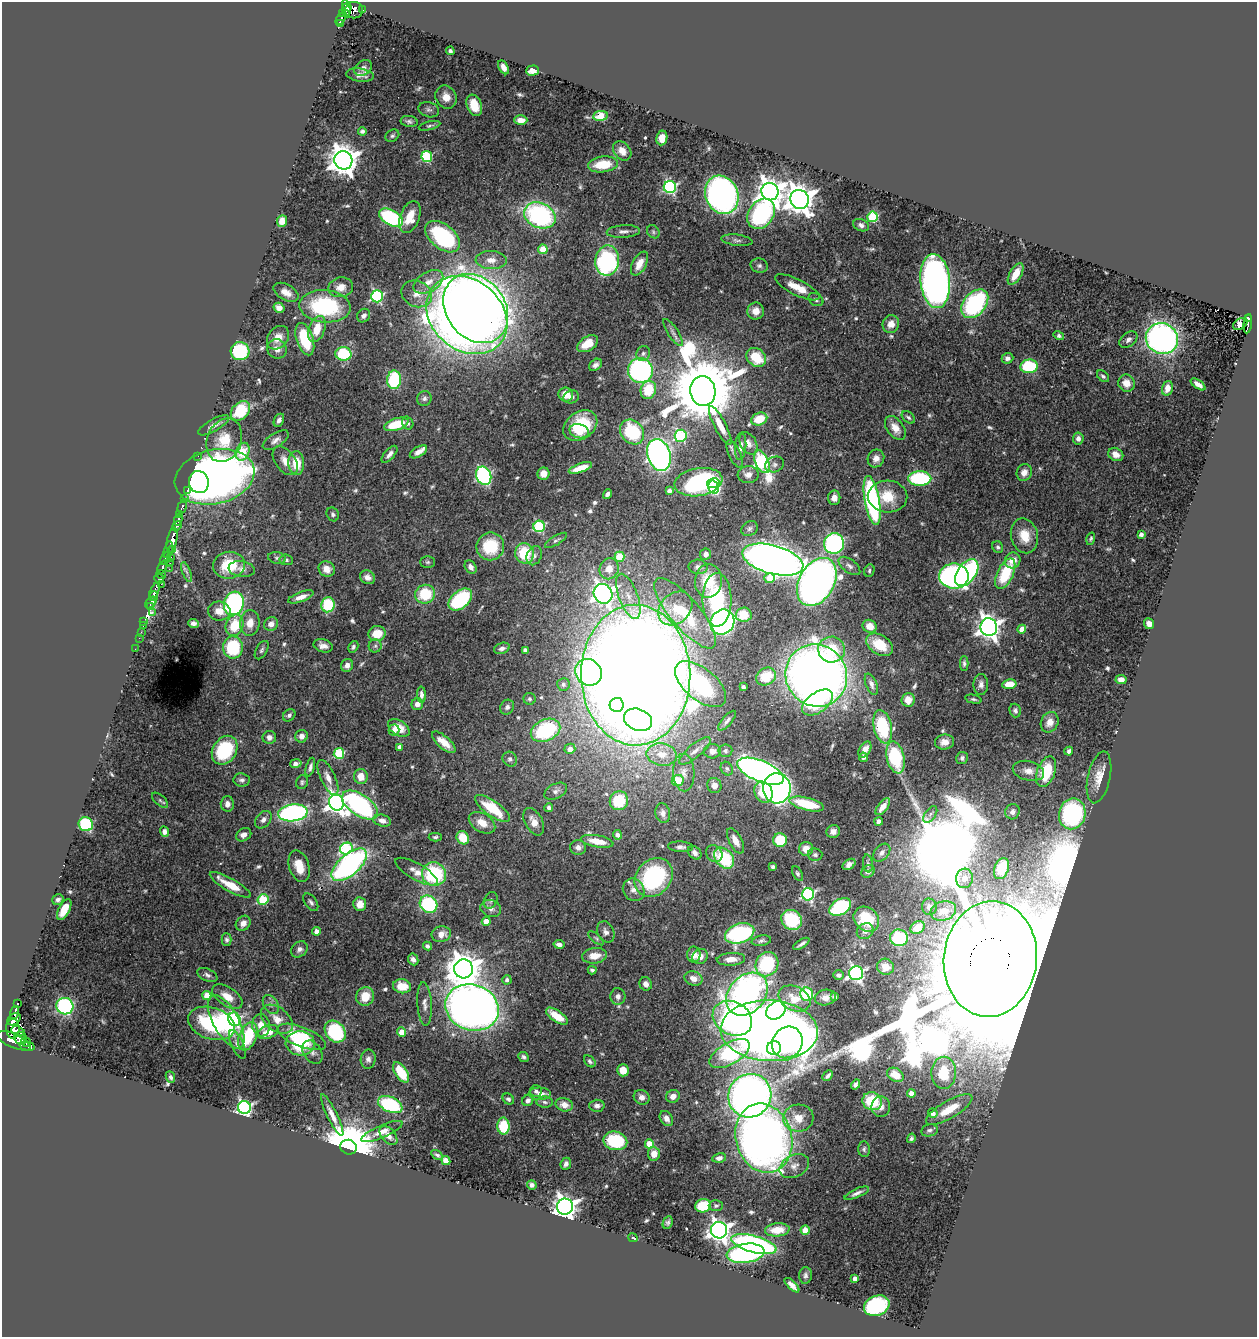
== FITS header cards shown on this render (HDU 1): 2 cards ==
NAXIS1  =                 1255
NAXIS2  =                 1335

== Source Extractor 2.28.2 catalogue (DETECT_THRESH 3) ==
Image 1255 x 1335 px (HDU 1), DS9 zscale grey, 1 PNG px = 1 image px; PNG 1259 x 1339 px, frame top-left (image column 1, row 1335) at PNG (2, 2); each listed source drawn as its Kron ellipse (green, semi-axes under 4 px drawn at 4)
Background 0.403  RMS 0.024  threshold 0.0724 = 3 sigma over >= 5 px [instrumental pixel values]
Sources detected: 589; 3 with non-positive FLUX_AUTO (blend fragments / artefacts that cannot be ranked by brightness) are neither listed nor drawn; of the other 586, the 500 brightest by FLUX_AUTO listed and drawn (86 fainter detections omitted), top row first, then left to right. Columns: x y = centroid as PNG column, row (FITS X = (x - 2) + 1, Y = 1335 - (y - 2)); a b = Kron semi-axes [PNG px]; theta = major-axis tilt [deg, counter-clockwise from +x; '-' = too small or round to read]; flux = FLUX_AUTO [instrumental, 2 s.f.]
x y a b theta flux
347 6 6 3 -58 95
346 10 7 4 -82 110
354 10 9 8 - 170
362 10 3 3 - 9.2
342 13 3 3 - 42
341 19 7 3 57 36
340 23 4 3 - 32
450 51 4 3 - 4.5
504 67 7 4 -61 8.7
363 68 9 7 34 7.1
532 70 6 5 - 13
360 75 14 6 -8 9.1
446 97 12 10 -63 18
474 105 11 7 -70 35
429 110 10 7 -17 5.8
601 116 7 5 6 68
521 120 6 4 0 13
409 121 8 5 -8 4.7
430 126 11 4 14 3.9
362 131 4 4 - 4.6
392 136 7 5 32 3.8
662 138 7 5 81 18
622 151 10 8 -50 17
427 156 5 5 - 160
343 160 9 9 - 2400
603 164 15 8 8 54
670 187 6 6 - 250
770 192 9 8 - 1800
722 195 20 16 -66 630
800 199 10 9 - 2600
761 214 16 12 54 310
540 215 16 12 -24 290
410 217 16 9 68 31
872 217 5 5 - 120
391 218 13 7 -29 180
282 221 6 5 - 19
861 225 8 6 -24 6
623 231 16 6 4 8.7
653 232 7 5 -51 3.7
443 237 20 12 -38 190
737 240 16 5 -7 7.5
543 249 4 4 - 48
491 260 15 9 -2 17
607 261 15 12 81 230
639 264 13 7 62 18
759 266 9 7 -14 5.5
1016 274 12 6 60 28
935 281 27 15 -85 890
428 282 16 9 30 21
341 287 12 10 11 18
797 287 24 8 -26 26
286 292 13 8 -29 15
417 294 16 13 -25 24
377 296 6 6 - 240
816 300 8 6 -33 4.3
975 304 16 11 50 230
325 306 26 16 -5 170
279 308 5 5 - 13
476 308 37 29 -53 1900
756 311 8 8 - 17
467 315 44 35 -41 2400
364 316 7 6 - 7.7
1249 319 4 3 - 17
891 324 9 8 - 16
1240 324 8 5 32 42
1248 324 9 3 82 62
317 329 13 8 70 31
673 332 16 5 -57 7
1059 336 5 4 - 3.7
278 338 13 9 50 20
1162 338 16 15 - 610
305 339 17 8 -71 82
1128 340 10 7 38 7
588 344 11 7 32 27
277 349 10 9 - 12
240 351 9 9 - 160
643 353 7 6 - 4.4
343 354 8 7 - 89
756 357 10 8 -39 52
1007 358 6 5 - 6.2
596 365 7 5 41 6.6
1029 366 8 7 - 110
640 370 12 12 - 290
1103 376 7 4 -42 4
394 380 9 7 84 120
1126 383 9 8 - 20
1198 384 8 4 -34 9.6
1167 388 7 5 74 16
648 390 9 7 73 54
703 391 15 12 -78 22000
566 395 7 7 - 22
571 397 8 6 19 6.8
424 398 7 7 - 5.4
240 411 11 8 44 78
908 417 7 5 -39 3.8
759 419 8 6 23 41
279 420 7 5 64 6.5
408 423 7 5 -72 4.1
396 424 12 6 17 58
214 425 17 6 29 9.6
580 425 18 13 34 79
720 426 21 6 -63 22
895 428 13 8 -54 16
579 431 10 7 -14 61
632 432 13 11 -51 110
681 436 6 6 - 150
1078 438 6 5 - 7.5
224 440 22 17 68 44
276 440 15 7 32 8.9
748 443 12 8 -61 11
741 446 14 5 86 8
243 452 9 6 67 89
418 452 9 5 31 10
389 454 10 5 49 7.9
734 454 15 6 -65 6.6
1116 454 8 6 -31 13
659 455 16 11 -72 620
198 456 2 2 - 3.9
876 458 9 8 - 11
285 461 16 9 -53 16
762 462 12 6 -67 350
296 463 12 8 -88 39
774 464 10 7 20 6.1
580 468 12 4 19 26
1024 472 8 7 - 12
543 474 6 6 - 17
748 475 10 8 5 12
484 476 9 7 -67 320
215 477 40 27 14 1500
920 479 11 7 0 150
199 482 11 10 - 360
698 482 24 14 9 290
713 483 6 5 - 110
714 487 6 5 - 110
187 490 3 3 - 29
669 491 4 3 - 6
607 494 5 4 - 6.1
888 496 20 16 -3 40
834 498 7 6 - 10
185 499 3 3 - 36
872 501 25 7 -80 320
182 507 6 3 73 57
333 514 7 6 - 4.1
179 515 3 3 - 140
178 520 5 3 - 170
177 526 5 4 - 180
539 526 6 5 - 170
750 529 9 7 32 5.3
1141 534 4 3 - 7.2
1024 536 17 13 -76 35
1091 539 6 4 75 3.3
172 540 12 5 78 610
556 540 12 4 31 4.6
834 543 10 10 - 310
490 546 14 13 - 75
998 547 6 5 - 3.9
173 549 4 2 - 36
168 550 8 3 76 150
525 553 10 9 - 66
706 554 6 5 - 6.9
534 556 10 7 66 6.3
171 557 3 3 - 43
620 557 5 5 - 56
165 558 7 3 61 160
277 558 9 6 -9 4.6
286 560 7 5 -7 3.8
773 560 31 14 -15 1700
1013 560 8 7 - 19
428 562 7 5 0 3.2
170 563 2 2 - 4.4
229 565 16 13 7 62
849 566 12 6 -37 7.6
162 567 7 3 68 110
471 567 7 5 -55 7.7
698 567 9 7 -2 7
169 569 2 2 - 8.5
242 569 13 8 -8 10
327 569 8 7 - 14
609 569 11 9 69 24
869 571 6 5 - 3.7
186 572 10 3 -69 4.3
967 573 15 9 54 270
161 574 5 3 - 64
1005 574 16 8 64 78
954 576 15 12 -1 570
367 577 8 6 -28 9.4
769 578 5 5 - 34
159 579 5 5 - 55
708 581 17 13 86 57
817 582 26 17 60 1100
161 584 2 2 - 7.2
154 592 10 4 68 260
425 594 10 9 - 68
603 594 10 9 - 950
154 596 5 3 - 150
628 596 24 9 -69 29
301 597 13 5 20 14
460 600 13 8 41 150
717 600 27 14 90 140
151 603 7 4 49 69
234 603 12 9 73 300
328 605 7 6 - 75
150 607 4 3 - 44
675 608 19 14 44 40
219 611 11 9 -9 19
152 612 3 2 - 28
685 613 44 15 -50 88
744 615 8 7 - 45
144 622 3 2 - 8.6
722 622 13 11 52 570
193 623 5 4 - 6.2
250 623 13 9 83 22
271 624 7 6 - 11
1149 624 5 5 - 11
234 625 11 8 68 52
143 626 2 2 - 8.8
870 626 7 6 - 21
989 627 9 8 - 1200
1022 629 4 4 - 17
141 632 3 2 - 4.9
377 634 9 7 15 32
139 638 2 2 - 4.6
880 645 14 9 -33 44
323 646 10 6 -16 9.4
375 646 6 6 - 4.1
233 647 11 10 - 99
353 647 6 4 58 3.9
502 648 8 5 20 6.3
135 649 2 2 - 6
832 649 13 13 - 65
262 650 10 5 61 4.5
525 650 4 4 - 6
964 663 7 4 -89 4
347 665 7 6 - 8.6
588 672 14 12 -44 430
636 675 70 54 -89 6500
816 675 32 30 -50 1900
766 677 10 8 30 57
1121 680 5 4 - 9.7
563 684 6 6 - 3.9
700 684 30 15 -40 280
871 684 11 5 -68 6.9
981 684 10 7 89 8.6
1009 684 7 5 8 24
743 687 4 3 - 4.9
421 695 8 4 -86 6.4
530 699 6 6 - 3.3
973 699 8 4 -12 3.4
908 700 7 6 - 21
817 702 17 10 35 73
417 704 6 5 - 11
617 705 7 7 - 130
507 707 8 6 52 5.5
1015 711 7 5 -74 4.3
289 715 7 5 43 4.1
638 720 14 10 -22 450
727 721 12 4 49 5.8
1050 722 10 8 65 13
883 727 17 9 -78 110
399 728 12 7 -32 27
394 730 5 5 - 9.9
546 730 15 10 24 150
301 736 6 6 - 8.4
269 737 7 6 - 8.4
444 742 14 6 -41 21
944 742 9 7 7 13
400 747 4 4 - 10
570 749 5 5 - 14
225 750 15 11 57 120
865 750 9 5 58 12
695 751 20 7 39 14
712 751 8 7 - 11
725 751 7 6 - 4.5
1069 751 4 3 - 4.1
339 753 5 5 - 110
662 755 15 11 -10 28
863 757 4 3 - 6.3
895 757 16 8 -77 120
962 758 6 6 - 4.9
510 759 8 7 - 4.7
296 764 6 4 11 9.1
310 767 9 4 74 6.1
727 769 7 5 -59 3.5
761 771 25 10 -23 920
1028 771 16 9 -14 15
684 772 19 10 -88 17
1046 772 16 9 70 74
361 776 7 7 - 21
1099 777 26 11 77 25
328 778 19 7 -65 15
242 780 8 6 -7 5.4
678 780 6 5 - 40
302 782 7 6 - 3.4
714 785 8 7 - 13
777 788 15 14 - 760
556 791 12 7 26 8.1
763 792 11 9 -64 54
160 800 10 5 -41 3.5
619 801 9 9 - 60
336 803 8 7 - 950
227 804 7 6 - 9.3
807 804 18 6 -14 66
360 805 20 10 -34 410
549 807 4 4 - 5.6
883 807 10 5 52 18
492 808 20 7 -36 72
1012 812 8 7 - 6.5
293 813 15 8 7 430
663 813 10 7 -80 8.1
930 814 9 5 53 5.3
1072 814 15 13 78 230
263 820 10 7 51 8
382 821 9 5 -14 8.5
534 822 15 8 -61 18
879 822 4 4 - 9.9
482 823 14 9 -31 22
86 824 7 7 - 160
833 831 7 6 - 7.8
164 832 5 4 - 9.1
244 835 8 6 32 11
617 835 5 4 - 6.4
435 837 6 4 1 3.3
463 838 7 6 - 37
780 840 7 7 - 54
597 841 16 6 -10 27
735 841 14 6 -63 17
578 847 8 7 - 8
680 847 12 5 -3 6.9
346 848 6 5 - 170
806 849 7 7 - 17
695 853 8 6 -48 7.5
882 853 10 7 46 10
714 854 9 7 -52 7
815 855 7 6 - 4.1
724 858 12 8 -49 97
868 863 9 5 -82 4.3
849 864 7 5 34 7.8
349 865 21 10 41 430
299 866 16 10 -73 30
773 867 4 3 - 3.4
1001 869 11 7 68 64
868 871 7 6 - 6.3
416 872 24 8 -30 15
434 874 12 11 - 130
798 874 8 4 -62 3.5
654 877 21 17 48 180
964 878 10 8 83 16
230 885 23 6 -30 42
634 890 12 10 -57 13
808 894 6 6 - 300
263 899 5 5 - 120
58 900 6 5 - 5.1
491 900 8 6 61 4.2
311 902 10 5 -54 4.9
360 904 7 6 - 19
429 904 9 8 - 150
840 907 12 7 32 170
929 907 8 7 - 7.1
491 908 10 8 -17 9.4
64 910 11 5 61 32
943 911 13 9 16 22
866 919 14 11 -42 62
792 920 11 9 -39 86
486 921 4 4 - 20
243 923 8 6 49 10
917 928 7 6 - 22
316 931 4 4 - 10
865 931 9 7 40 8.8
606 932 11 8 -65 8.1
740 933 15 9 18 240
441 934 10 7 13 14
596 938 9 4 -40 3.8
899 938 9 8 - 75
227 940 6 5 - 4.4
761 941 10 5 9 4.5
559 944 5 4 - 6.3
801 944 9 3 33 4.9
427 946 4 4 - 4.4
299 949 9 7 44 6.9
694 955 8 6 -89 14
595 956 12 7 7 23
700 956 8 7 - 14
413 959 6 5 - 7.9
731 959 14 6 3 16
990 959 58 46 83 470000
767 964 12 11 - 130
885 967 8 8 - 14
464 969 9 9 - 3700
592 970 4 4 - 3.6
856 973 7 7 - 500
207 975 10 6 -23 5.9
839 975 5 5 - 5.1
693 978 9 7 -20 14
507 980 4 4 - 5.1
646 984 7 6 - 8.4
402 986 9 7 -8 29
747 994 24 18 48 660
807 994 7 6 - 79
207 995 4 4 - 34
227 996 17 9 -34 21
365 996 9 8 - 32
618 996 8 7 - 6.9
834 996 4 4 - 3.7
825 997 11 7 9 10
794 999 17 12 -26 27
17 1004 3 3 - 57
271 1004 10 7 -58 6.8
425 1004 22 7 -87 11
65 1006 8 8 - 300
472 1007 27 23 -19 1600
776 1010 10 8 37 220
15 1013 7 3 76 110
557 1016 13 5 -34 29
732 1018 20 16 -30 410
14 1019 7 5 40 250
234 1019 7 6 - 260
277 1019 18 11 -37 21
226 1022 29 12 -61 99
212 1023 24 15 -18 180
261 1025 11 9 -82 18
13 1028 10 6 89 430
18 1031 7 4 -20 300
769 1031 49 30 -2 2400
268 1032 11 6 22 26
335 1032 12 9 -50 150
402 1032 4 4 - 25
248 1036 15 8 68 84
302 1037 26 10 -22 80
21 1038 7 6 - 290
14 1041 18 7 -25 1100
26 1042 5 3 - 150
787 1042 16 14 50 220
300 1043 14 12 -4 90
237 1044 15 6 -65 8.3
27 1046 8 3 -13 150
774 1048 7 7 - 100
312 1052 12 9 -56 8.8
730 1054 22 11 30 150
524 1057 5 4 - 4.4
368 1059 9 7 81 7.5
590 1061 7 4 -48 3.9
623 1070 6 5 - 28
401 1072 11 6 -58 52
944 1073 16 12 88 72
895 1075 9 6 -30 27
828 1076 6 3 45 4.3
170 1077 6 4 -65 4.3
856 1084 5 4 - 4.5
536 1091 6 6 - 4.2
911 1093 4 4 - 19
540 1094 11 6 0 13
673 1096 7 6 - 12
750 1096 22 21 - 1100
642 1097 8 7 - 9.8
508 1099 6 5 - 4.1
528 1100 6 5 - 6.6
872 1101 10 8 -25 64
545 1102 8 5 -4 4.7
390 1105 13 7 -24 130
564 1105 9 6 -15 16
597 1106 7 6 - 6.5
244 1107 6 6 - 460
881 1107 10 9 - 11
949 1109 26 8 30 43
933 1113 5 4 - 9.8
332 1115 23 5 -64 14
798 1118 15 13 5 26
666 1119 8 6 -55 9.5
503 1126 8 6 -89 66
929 1130 8 6 12 5
382 1131 22 6 23 15
388 1135 11 6 -49 12
764 1138 35 28 -74 1200
911 1138 5 4 - 3.5
615 1141 12 9 -13 110
649 1144 4 4 - 30
349 1147 8 7 - 12000
864 1149 7 5 89 3.5
654 1154 7 6 - 16
437 1155 6 4 -33 3.5
719 1158 7 4 13 8.5
446 1160 5 4 - 28
566 1164 6 5 - 6.6
794 1166 16 10 27 14
532 1185 4 4 - 5.9
857 1193 13 4 23 7.7
703 1206 8 6 12 65
716 1206 7 5 2 3.5
565 1207 8 8 - 1500
668 1222 6 4 64 4.1
719 1230 8 8 - 1100
777 1230 12 6 5 29
805 1230 4 4 - 34
633 1238 5 3 - 3.5
754 1244 23 8 -15 500
746 1253 19 9 8 250
805 1275 8 6 86 4.7
855 1278 4 4 - 11
792 1285 9 4 -44 9.7
877 1306 13 10 23 150
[86 fainter detections neither listed nor drawn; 3 non-positive-flux detections neither listed nor drawn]